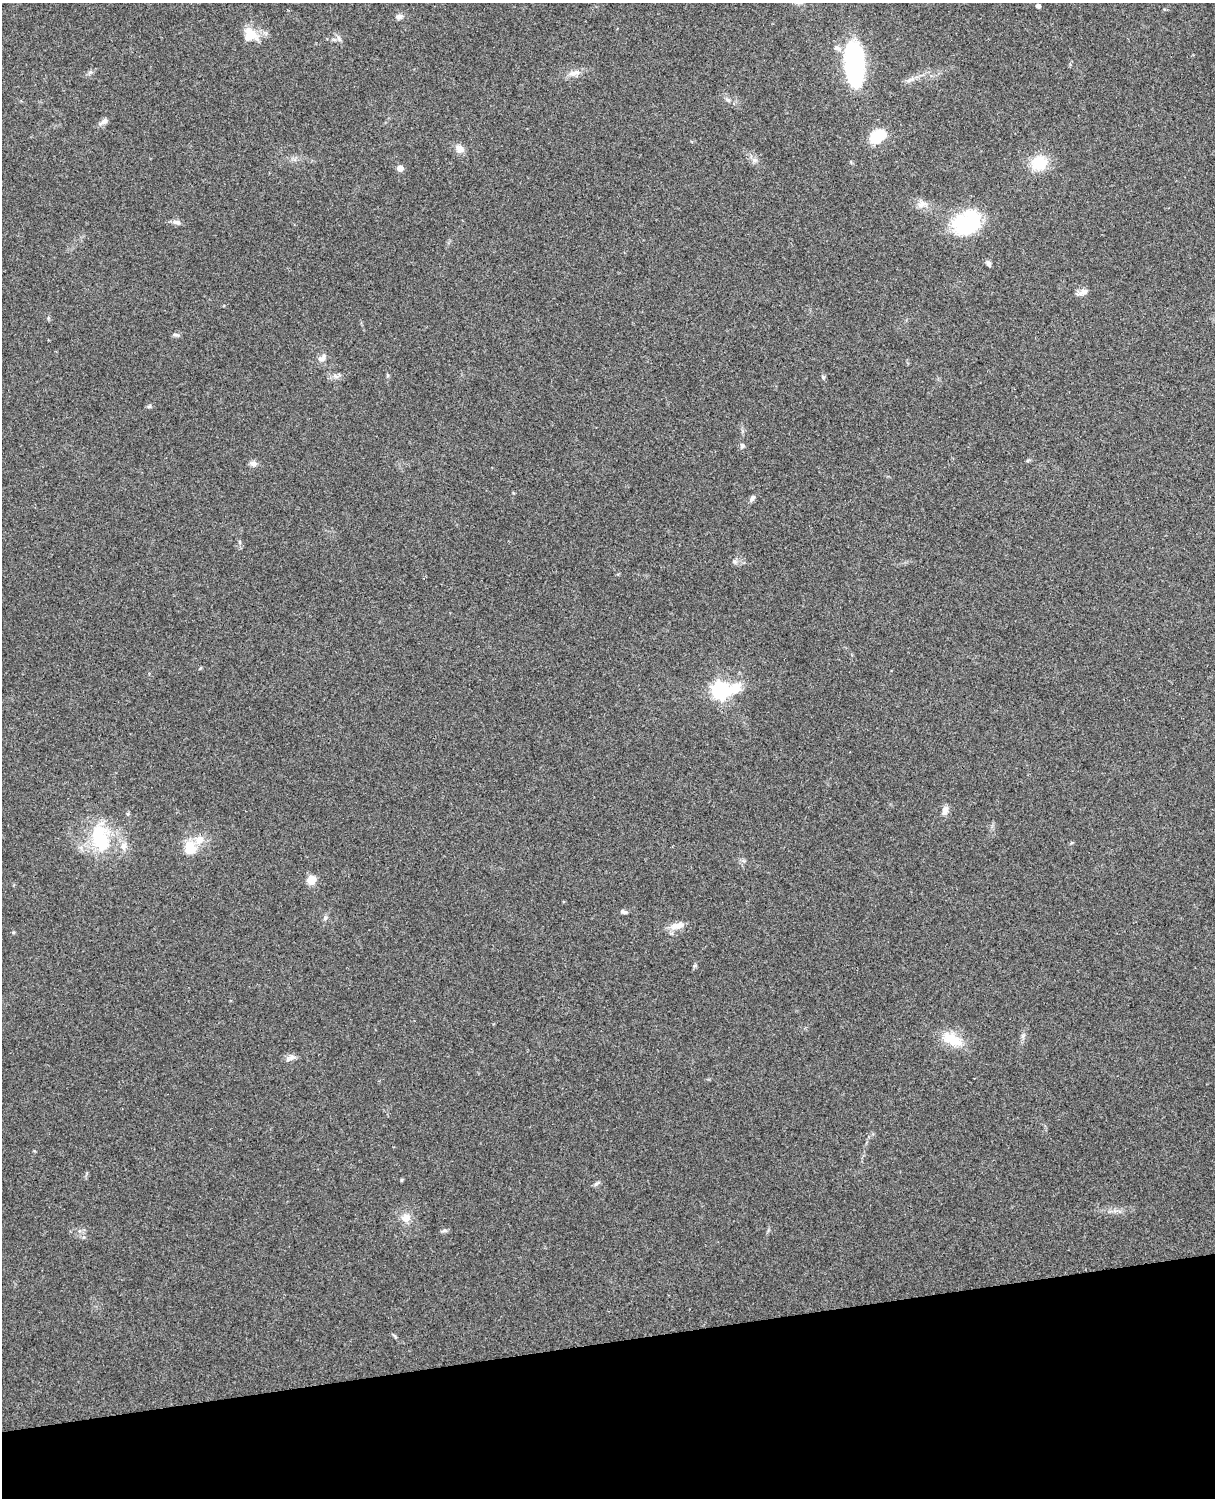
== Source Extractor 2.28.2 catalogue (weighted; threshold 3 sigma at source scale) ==
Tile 10 of 4 x 3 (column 2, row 3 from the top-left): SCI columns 1331-2543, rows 164-1659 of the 5089 x 4927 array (HDU 1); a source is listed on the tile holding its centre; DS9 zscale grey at full resolution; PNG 1217 x 1500 px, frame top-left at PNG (2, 3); no overlay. Shown black and unused: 10% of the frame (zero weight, under 3 of 4 exposures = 6% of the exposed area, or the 3 px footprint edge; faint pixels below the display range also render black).
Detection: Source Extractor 2.28.2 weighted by HDU 2 'WHT'; one run over the whole footprint, this tile lists its part. Background 0.21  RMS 0.0082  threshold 0.037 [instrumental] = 3 sigma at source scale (4.5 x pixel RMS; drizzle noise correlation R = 1.50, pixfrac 1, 0.05/0.05 arcsec/px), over >= 5 px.
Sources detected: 47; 2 inside a brighter object's white glare — not listed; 1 inside a brighter listed object's ellipse — not listed separately; the other 44 listed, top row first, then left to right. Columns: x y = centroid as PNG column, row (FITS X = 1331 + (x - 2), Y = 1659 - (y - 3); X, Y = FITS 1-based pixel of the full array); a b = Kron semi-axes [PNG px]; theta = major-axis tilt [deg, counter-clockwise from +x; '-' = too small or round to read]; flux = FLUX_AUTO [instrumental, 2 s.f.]
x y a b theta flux
1038 6 4 4 - 2.9
399 16 9 7 4 2.7
250 35 20 18 -19 15
339 39 9 5 -63 2.3
837 48 12 7 -25 3.4
854 63 37 15 -85 150
574 73 18 7 17 5.8
910 80 12 5 31 3
728 100 7 5 -29 2
104 121 13 6 39 3.4
877 137 15 10 41 29
459 149 11 8 -36 5.8
754 160 8 6 44 2.7
1039 163 18 15 13 24
400 168 5 5 - 7.8
922 204 14 9 19 5.7
176 222 13 6 -9 2.9
967 223 34 26 16 52
988 263 7 6 - 2.3
1083 292 15 7 23 3.9
175 335 11 4 -4 1.5
322 358 12 8 42 4.1
823 377 7 4 -46 1.2
149 406 7 4 37 1.3
742 446 6 5 - 1.8
253 463 11 7 -10 3.1
752 498 9 5 53 2.7
720 690 10 7 6 280
945 811 11 7 76 4.9
100 838 33 17 -72 47
123 846 10 10 - 5.4
190 848 18 16 -79 15
311 880 5 5 - 28
624 912 10 5 -19 1.9
325 918 7 6 - 1.9
677 926 20 8 14 7.8
13 933 5 4 - 1.1
694 966 6 4 19 1
952 1039 29 14 -26 20
292 1057 13 7 23 3.6
401 1180 4 4 - 0.95
596 1184 8 4 36 1.5
406 1218 11 10 - 7.9
444 1231 10 4 5 1.7
Unlisted compact peaks at least as high as the median listed source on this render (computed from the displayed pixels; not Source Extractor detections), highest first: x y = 734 561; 90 72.